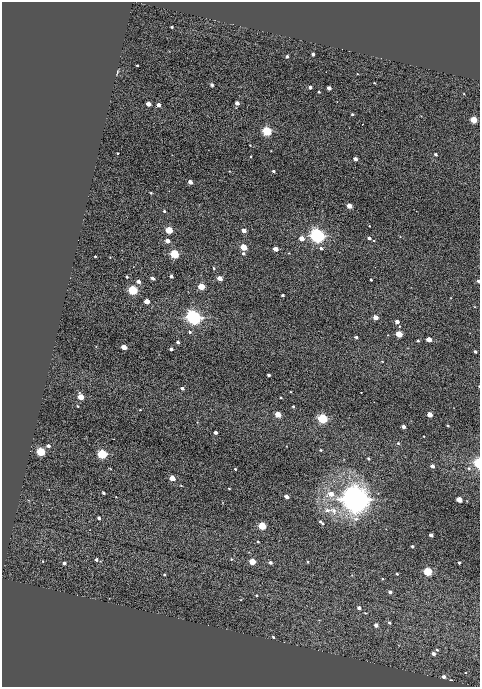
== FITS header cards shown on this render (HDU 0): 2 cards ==
NAXIS1  =                  478
NAXIS2  =                  685

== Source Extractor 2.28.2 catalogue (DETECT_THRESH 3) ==
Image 478 x 685 px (HDU 0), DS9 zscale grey, 1 PNG px = 1 image px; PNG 482 x 689 px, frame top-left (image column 1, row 685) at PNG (2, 2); no overlay
Background 1020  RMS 1.2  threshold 3.73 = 3 sigma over >= 5 px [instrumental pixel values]
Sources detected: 120; all 120 listed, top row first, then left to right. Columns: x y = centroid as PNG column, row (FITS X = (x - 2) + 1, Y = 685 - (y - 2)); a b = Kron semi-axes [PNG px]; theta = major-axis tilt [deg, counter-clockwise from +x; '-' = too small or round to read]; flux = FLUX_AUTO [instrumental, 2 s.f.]
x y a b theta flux
172 27 3 3 - 100
313 54 3 3 - 290
287 56 3 3 - 210
137 65 3 2 - 80
117 72 6 3 72 81
212 85 3 3 - 210
310 87 4 3 - 300
329 88 4 3 - 480
319 92 3 3 - 97
237 103 4 3 - 510
148 104 4 3 - 850
158 105 4 3 - 580
352 114 3 3 - 97
474 120 4 4 - 3300
267 131 4 4 - 10000
250 145 2 2 - 43
118 153 3 2 - 61
435 154 3 3 - 160
355 159 4 3 - 460
273 171 3 3 - 140
190 182 4 3 - 720
151 193 3 2 - 71
349 206 4 3 - 1200
164 211 3 3 - 110
169 230 4 4 - 4700
244 230 4 3 - 670
317 236 5 4 - 53000
302 238 4 4 - 1000
369 238 4 3 - 230
167 241 4 3 - 560
244 247 4 4 - 2900
321 248 5 4 - 170
275 249 4 3 - 1100
243 253 3 3 - 180
174 254 4 4 - 8200
95 256 2 2 - 71
214 268 3 3 - 87
171 276 3 3 - 300
127 277 3 3 - 120
153 278 4 3 - 310
220 278 4 3 - 950
371 280 3 3 - 100
138 281 3 3 - 450
478 281 3 3 - 150
201 286 4 4 - 3100
133 290 4 4 - 11000
283 295 3 3 - 130
147 301 4 4 - 1300
375 317 4 3 - 920
194 318 5 4 - 59000
397 321 4 3 - 520
190 332 4 3 - 140
399 334 4 4 - 2900
356 337 3 3 - 170
429 339 4 3 - 1300
418 340 4 3 - 98
178 342 3 3 - 240
124 347 4 3 - 1400
171 349 3 3 - 310
475 351 3 3 - 220
269 375 3 3 - 190
182 388 3 3 - 240
81 397 4 4 - 1900
281 397 3 2 - 71
78 406 3 2 - 64
293 406 3 3 - 110
140 410 3 2 - 50
278 414 4 4 - 1800
430 414 4 4 - 1300
322 419 4 4 - 13000
403 426 3 3 - 380
448 426 4 2 - 71
215 432 3 3 - 340
398 443 4 4 - 99
48 446 4 3 - 270
321 450 3 3 - 78
41 452 4 4 - 8400
102 454 4 4 - 12000
368 458 4 3 - 130
478 463 5 3 - 4500
432 466 4 3 - 400
469 468 6 5 - 160
235 469 3 3 - 88
172 478 4 4 - 1500
181 485 4 2 - 57
229 488 3 2 - 59
103 493 3 3 - 130
331 494 5 4 - 1100
286 497 4 3 - 610
355 499 9 8 - 120000
459 499 4 4 - 1500
327 510 8 6 2 350
333 510 13 8 -36 730
99 518 3 3 - 240
321 522 6 3 -37 170
262 526 4 4 - 5800
431 535 4 3 - 300
258 541 4 3 - 86
412 546 3 3 - 130
231 559 3 3 - 78
96 560 3 3 - 190
43 561 4 3 - 59
252 562 4 4 - 2800
270 562 4 3 - 230
308 562 4 3 - 84
459 562 3 3 - 110
64 563 3 3 - 290
428 571 4 4 - 7600
397 574 3 2 - 83
164 575 3 2 - 73
390 592 4 3 - 260
256 595 4 4 - 95
359 608 4 3 - 380
389 622 5 4 - 150
376 625 4 3 - 500
273 637 3 3 - 97
437 650 4 4 - 120
433 654 4 3 - 350
444 677 4 4 - 330
451 680 4 2 - 64
At the frame edge (FLAGS 8, measured only in part): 2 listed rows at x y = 478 281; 478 463